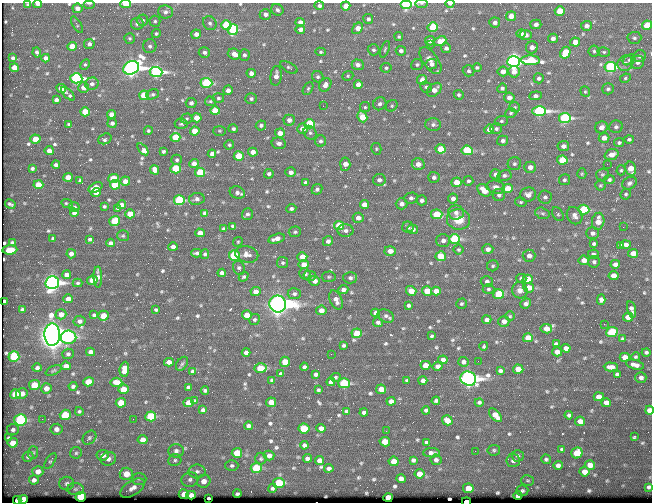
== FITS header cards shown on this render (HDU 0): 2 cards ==
NAXIS1  =                  650 / Width of table row in bytes
NAXIS2  =                  500 / Number of rows in table

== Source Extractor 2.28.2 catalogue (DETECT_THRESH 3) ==
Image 650 x 500 px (HDU 0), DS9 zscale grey, 1 PNG px = 1 image px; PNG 654 x 504 px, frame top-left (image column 1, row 500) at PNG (2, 3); each listed source drawn as its Kron ellipse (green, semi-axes under 4 px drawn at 4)
Background 354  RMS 1.1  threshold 3.41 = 3 sigma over >= 5 px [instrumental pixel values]
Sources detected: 669; of the 669, the 500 brightest by FLUX_AUTO listed and drawn (169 fainter detections omitted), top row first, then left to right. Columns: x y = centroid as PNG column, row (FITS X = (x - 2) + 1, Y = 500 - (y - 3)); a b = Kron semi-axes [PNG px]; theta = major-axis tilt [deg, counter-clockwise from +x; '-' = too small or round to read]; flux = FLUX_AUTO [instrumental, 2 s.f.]
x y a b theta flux
89 3 6 2 0 170
422 3 6 3 0 110
37 4 4 3 - 240
125 4 5 3 - 1700
406 4 6 4 0 10000
450 4 4 3 - 220
28 5 4 3 - 110
319 6 5 4 - 220
346 6 5 4 - 920
77 8 5 4 - 460
277 10 6 5 - 210
560 11 5 4 - 2000
165 12 7 6 - 280
265 14 5 5 - 320
511 16 5 4 - 810
368 19 5 5 - 240
142 20 6 5 - 190
155 21 5 5 - 140
300 22 4 4 - 420
495 22 5 5 - 260
210 23 7 6 - 240
137 24 6 6 - 250
536 24 5 5 - 380
77 25 9 3 -58 110
226 25 5 5 - 4800
647 25 5 4 - 2800
586 26 5 5 - 350
433 27 5 4 - 3900
357 28 6 4 49 1000
233 30 5 5 - 5200
300 30 5 4 - 310
156 34 4 4 - 130
196 34 5 4 - 440
521 34 5 4 - 180
526 35 6 5 - 380
399 37 4 4 - 120
130 38 5 5 - 120
553 38 5 4 - 320
634 38 7 6 - 180
430 41 5 5 - 420
440 41 6 4 24 860
575 42 5 4 - 750
89 44 5 5 - 270
430 45 3 2 - 150
72 46 4 4 - 1000
150 46 7 6 - 220
532 47 6 6 - 350
446 48 5 5 - 270
385 49 8 4 70 120
374 50 6 5 - 170
401 51 5 5 - 270
594 51 5 5 - 140
37 52 5 3 - 170
204 52 6 5 - 240
321 52 5 4 - 110
604 52 6 5 - 120
565 53 6 5 - 2700
234 54 7 5 -20 720
244 55 6 5 - 230
640 56 6 5 - 250
13 58 4 3 - 150
46 58 4 4 - 370
430 60 15 7 -54 610
531 60 9 5 -2 4400
629 60 7 4 38 140
514 61 6 5 - 48000
637 62 7 6 - 280
625 63 8 7 - 360
431 64 6 5 - 350
85 65 6 4 62 120
358 65 6 5 - 360
417 65 6 5 - 150
289 67 9 5 -29 160
610 67 6 5 - 12000
14 68 4 4 - 790
131 68 8 6 24 55000
386 68 5 4 - 140
477 68 5 4 - 150
469 71 6 5 - 180
503 71 5 5 - 570
156 72 6 5 - 21000
514 72 6 5 - 730
251 73 4 4 - 430
276 76 10 5 83 460
348 76 6 4 22 110
318 77 6 5 - 170
76 78 6 5 - 19000
539 78 5 5 - 230
625 78 5 4 - 110
422 80 5 5 - 670
206 83 6 5 - 5800
92 84 7 6 - 290
325 85 7 5 55 480
358 85 4 4 - 780
84 87 5 5 - 520
426 87 6 5 - 170
61 88 5 4 - 960
308 88 7 4 63 160
502 88 5 4 - 200
608 89 6 5 - 180
228 90 5 4 - 360
434 90 8 5 41 590
585 92 5 4 - 120
68 94 8 3 -45 220
153 94 7 5 17 160
144 95 5 4 - 3500
459 95 5 4 - 150
536 96 6 4 6 300
509 97 5 5 - 410
218 98 6 5 - 150
251 99 5 5 - 190
56 100 4 4 - 250
210 101 5 4 - 110
191 103 5 5 - 240
380 104 7 6 - 270
323 106 2 2 - 160
392 106 6 5 - 140
365 107 5 5 - 120
515 107 5 4 - 110
215 111 5 4 - 1700
539 111 7 5 1 22000
85 112 5 4 - 1800
511 113 6 4 17 120
111 114 4 4 - 500
362 117 5 5 - 2000
197 118 5 4 - 930
565 118 6 5 - 13000
186 119 6 5 - 120
289 120 5 5 - 400
501 121 7 5 1 140
112 123 5 4 - 260
69 124 3 3 - 120
181 124 6 5 - 140
310 124 5 4 - 4000
261 125 5 5 - 170
433 125 8 6 -3 240
601 127 6 6 - 490
616 127 7 6 - 200
233 129 5 4 - 160
302 129 5 5 - 790
489 129 5 5 - 610
496 129 6 5 - 160
148 131 4 4 - 120
195 131 5 4 - 1400
219 131 6 5 - 110
280 133 5 4 - 700
310 133 7 6 - 220
175 137 5 4 - 2200
604 138 5 5 - 660
35 139 5 4 - 1400
105 139 7 5 20 230
629 139 5 4 - 130
321 141 5 5 - 200
503 141 5 5 - 290
279 143 7 6 - 350
619 143 5 4 - 140
229 145 5 4 - 130
563 146 6 5 - 390
143 149 7 3 -52 1200
376 149 6 5 - 110
440 149 5 4 - 1800
467 150 5 5 - 4900
49 151 4 4 - 500
163 151 4 3 - 140
253 152 5 4 - 540
212 154 4 4 - 340
612 154 7 5 19 670
239 156 5 4 - 2200
177 160 5 5 - 140
562 160 5 4 - 3200
194 164 4 4 - 710
345 164 7 5 84 720
418 164 6 6 - 590
514 164 7 6 - 190
607 164 2 2 - 250
56 165 4 4 - 250
530 167 6 5 - 500
32 168 4 3 - 170
176 169 5 4 - 3400
631 169 7 5 -75 1100
155 170 5 4 - 600
621 170 5 4 - 120
200 172 5 4 - 3100
291 172 5 5 - 380
269 174 5 4 - 200
496 174 5 5 - 260
582 174 5 4 - 110
602 174 6 6 - 140
504 175 7 5 12 220
68 177 5 4 - 830
434 177 5 5 - 220
113 178 5 4 - 2000
80 180 4 4 - 110
379 180 6 6 - 310
564 180 5 5 - 160
609 180 5 4 - 170
125 181 5 4 - 620
468 181 5 5 - 160
305 182 4 4 - 130
456 182 5 4 - 1100
629 183 7 6 - 220
38 185 5 4 - 1600
115 185 5 5 - 3500
600 185 5 5 - 120
496 187 9 6 -13 390
95 188 7 4 27 1200
317 189 6 5 - 190
508 189 5 4 - 1900
484 190 7 5 -43 1100
96 193 5 4 - 410
237 193 8 6 -23 280
626 194 5 5 - 130
499 195 6 6 - 250
528 195 8 7 - 460
545 197 7 6 - 200
411 198 7 5 1 260
197 199 8 6 9 270
453 199 5 5 - 360
179 200 5 5 - 6700
422 200 5 5 - 270
521 202 6 4 -11 120
10 204 5 3 - 130
67 204 6 2 -25 110
402 204 6 5 - 410
121 205 5 4 - 390
364 205 4 4 - 710
104 206 4 3 - 120
74 207 5 5 - 140
117 208 4 4 - 110
291 209 5 4 - 190
584 210 5 5 - 5400
74 213 4 4 - 360
205 213 4 4 - 300
456 213 8 7 - 360
542 213 7 5 -16 170
130 214 5 4 - 1300
247 214 6 5 - 190
437 214 6 4 -11 2900
558 214 7 5 -58 130
575 216 9 7 -59 330
358 218 5 5 - 470
458 219 11 10 - 1500
115 221 5 5 - 2600
598 221 8 6 80 910
339 225 5 4 - 2700
233 226 4 3 - 140
408 227 6 5 - 180
623 227 2 2 - 260
223 229 4 3 - 120
413 229 5 5 - 440
345 230 8 6 0 280
295 232 6 5 - 140
200 233 5 4 - 600
592 233 6 5 - 320
123 236 6 5 - 120
53 238 3 3 - 110
90 239 4 3 - 140
276 239 8 4 15 520
455 239 5 5 - 7500
443 240 7 6 - 350
328 241 5 5 - 280
238 242 5 4 - 110
12 243 4 4 - 220
111 243 4 4 - 240
594 244 4 3 - 150
620 245 4 3 - 150
626 245 5 4 - 420
173 247 4 4 - 380
488 249 5 5 - 360
10 250 7 4 5 1700
458 250 5 5 - 120
390 251 5 5 - 740
196 253 5 3 - 180
633 253 5 4 - 630
71 254 5 4 - 400
205 254 5 4 - 140
247 254 12 8 -13 450
593 254 5 5 - 280
234 255 5 5 - 5900
441 256 5 5 - 2500
529 256 6 6 - 420
302 257 5 4 - 930
584 260 5 4 - 650
594 262 6 5 - 170
283 263 5 5 - 150
304 264 5 4 - 710
615 264 5 4 - 390
493 266 6 5 - 130
239 268 7 5 -69 160
222 273 4 4 - 340
305 274 6 5 - 190
66 275 4 4 - 380
614 275 5 4 - 730
310 276 6 5 - 210
98 277 10 4 -90 450
244 277 5 4 - 130
329 277 7 5 3 160
350 278 7 5 -1 230
521 278 5 4 - 190
528 279 5 4 - 1300
92 280 5 4 - 1400
315 281 5 5 - 460
487 281 6 5 - 230
52 283 7 6 - 33000
78 283 5 4 - 120
529 288 5 5 - 850
488 289 6 4 1 140
343 290 5 4 - 330
520 290 8 7 - 430
411 291 5 5 - 1000
427 291 5 4 - 1900
436 291 5 4 - 750
256 292 5 4 - 590
294 294 6 5 - 210
499 294 5 5 - 3700
68 299 5 4 - 480
336 300 10 6 -65 450
601 300 5 4 - 290
4 301 4 3 - 270
526 303 5 4 - 300
278 304 8 8 - 120000
461 304 5 5 - 130
409 305 4 4 - 200
631 309 8 4 -75 320
22 310 4 3 - 160
156 310 3 3 - 110
321 310 5 5 - 550
376 313 4 4 - 420
61 314 5 5 - 630
94 315 4 4 - 160
247 315 5 4 - 1200
103 316 5 5 - 1300
386 316 8 6 -27 230
510 316 5 5 - 110
628 317 5 4 - 930
255 319 5 5 - 140
487 320 4 4 - 340
80 321 6 5 - 280
504 321 5 5 - 490
378 322 5 4 - 210
604 324 2 2 - 340
546 329 6 4 -10 810
612 332 6 5 - 4400
357 333 5 5 - 2900
52 335 11 8 -89 160000
432 336 3 3 - 140
68 337 8 7 - 7500
528 338 5 4 - 1300
622 339 3 3 - 120
556 344 4 4 - 200
344 345 4 3 - 150
484 346 4 3 - 110
566 348 4 4 - 430
90 352 4 4 - 340
246 352 4 4 - 300
557 352 5 4 - 630
646 352 4 4 - 160
68 354 5 5 - 170
331 354 2 2 - 200
14 357 5 5 - 3300
625 357 5 4 - 850
635 357 4 4 - 120
443 360 4 4 - 510
478 361 2 2 - 170
169 362 5 4 - 400
285 362 5 5 - 1100
463 362 5 5 - 270
182 364 8 5 53 130
425 365 5 4 - 830
635 365 9 4 -14 450
66 366 5 4 - 370
438 366 5 4 - 390
304 367 4 4 - 220
611 367 7 4 -2 500
37 368 5 4 - 200
260 368 6 5 - 2700
124 369 7 4 82 1000
518 369 5 4 - 1400
53 370 8 4 25 130
192 371 3 3 - 120
500 371 4 4 - 200
281 374 4 4 - 280
316 374 4 4 - 210
617 374 4 4 - 160
336 377 5 4 - 110
641 378 5 5 - 270
468 379 8 7 - 56000
272 380 4 3 - 110
407 380 3 3 - 120
423 380 4 4 - 350
88 382 5 4 - 1600
116 382 6 4 -5 760
331 382 4 4 - 320
344 383 5 5 - 8700
34 385 5 5 - 2000
73 386 4 3 - 160
188 387 4 4 - 220
46 388 5 5 - 600
123 389 5 4 - 1500
381 389 5 4 - 1100
205 390 4 3 - 140
318 390 3 3 - 130
15 394 5 5 - 2100
22 394 6 5 - 710
599 397 5 4 - 690
195 401 4 3 - 110
391 401 4 4 - 400
436 401 4 4 - 160
271 402 5 4 - 1000
479 402 4 3 - 160
121 403 5 5 - 1600
188 403 5 4 - 1200
606 403 5 4 - 650
203 410 4 4 - 290
426 410 4 4 - 170
649 410 4 4 - 840
79 411 4 4 - 120
346 411 3 3 - 110
364 413 4 3 - 190
65 415 5 5 - 2900
495 415 8 4 -47 890
569 415 4 4 - 180
151 416 5 5 - 5100
42 419 2 2 - 160
133 419 2 2 - 160
20 420 6 5 - 7400
447 420 5 5 - 1000
580 421 5 4 - 620
248 426 4 4 - 240
321 428 5 4 - 360
56 429 6 5 - 370
304 429 5 5 - 2000
13 430 6 5 - 210
386 431 2 2 - 430
634 437 4 3 - 120
8 438 3 3 - 110
89 438 8 6 46 180
143 440 5 4 - 700
385 442 5 4 - 1200
426 442 3 3 - 130
13 443 5 5 - 880
304 445 4 4 - 220
562 449 4 3 - 120
494 450 6 5 - 150
176 451 7 7 - 280
475 451 2 2 - 280
33 453 6 5 - 120
76 453 6 6 - 160
237 453 5 5 - 2500
431 453 8 4 0 310
577 453 6 5 - 2600
103 455 6 5 - 480
269 456 5 5 - 470
518 456 6 6 - 180
28 457 5 5 - 160
307 458 4 4 - 260
108 459 8 6 19 350
261 459 6 6 - 130
546 459 5 4 - 150
175 460 6 6 - 170
319 460 4 4 - 420
413 460 4 4 - 200
436 460 5 5 - 210
513 460 7 6 - 360
50 461 9 4 59 120
394 461 5 4 - 900
558 465 5 4 - 300
590 465 5 5 - 770
232 466 6 5 - 160
256 468 5 5 - 4800
329 468 4 4 - 230
38 471 5 5 - 510
197 471 8 7 - 300
584 472 5 4 - 780
126 474 7 6 - 1200
419 474 5 4 - 840
139 479 7 6 - 210
401 479 5 4 - 480
34 480 5 4 - 260
190 480 8 7 - 300
528 480 6 5 - 140
204 481 7 6 - 640
279 483 6 5 - 3900
67 484 7 6 - 210
649 487 4 3 - 130
133 488 14 7 33 560
272 488 4 4 - 140
468 488 5 5 - 1300
75 489 8 6 2 210
522 491 6 5 - 180
184 494 5 5 - 870
237 494 4 3 - 160
191 495 5 4 - 480
518 496 4 4 - 330
81 497 5 4 - 5200
388 497 5 4 - 1500
208 498 3 3 - 140
23 499 5 4 - 1100
17 500 4 4 - 1400
466 501 4 2 - 4100
At the frame edge (FLAGS 8, measured only in part): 12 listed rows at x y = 89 3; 422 3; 37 4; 125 4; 406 4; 450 4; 28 5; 346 6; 647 25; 649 410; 17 500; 466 501
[169 fainter detections neither listed nor drawn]